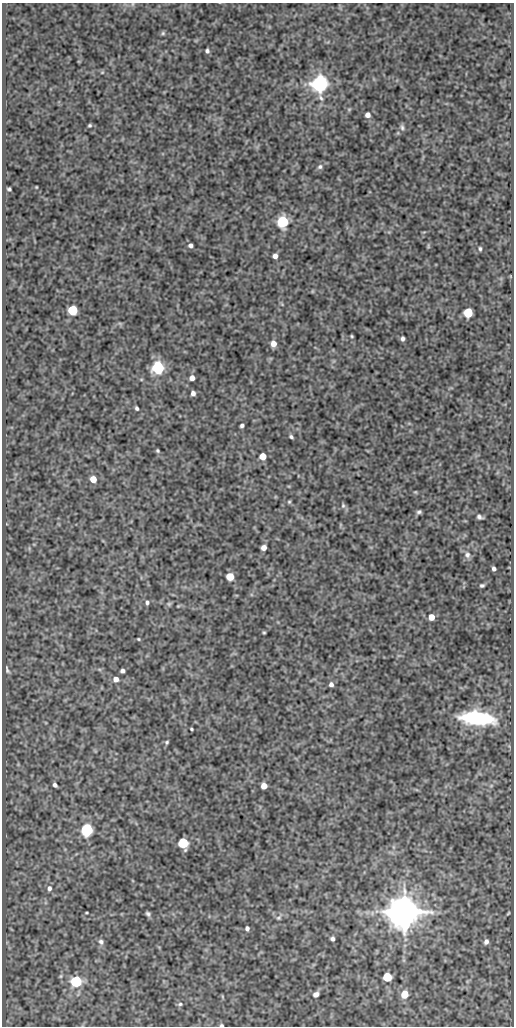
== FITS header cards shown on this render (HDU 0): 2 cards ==
NAXIS1  =                  512
NAXIS2  =                 1024

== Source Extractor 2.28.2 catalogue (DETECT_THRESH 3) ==
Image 512 x 1024 px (HDU 0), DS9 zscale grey, 1 PNG px = 1 image px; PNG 516 x 1028 px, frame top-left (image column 1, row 1024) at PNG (2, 3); no overlay
Background 88.9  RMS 0.53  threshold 1.59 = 3 sigma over >= 5 px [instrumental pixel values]
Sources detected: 74; all 74 listed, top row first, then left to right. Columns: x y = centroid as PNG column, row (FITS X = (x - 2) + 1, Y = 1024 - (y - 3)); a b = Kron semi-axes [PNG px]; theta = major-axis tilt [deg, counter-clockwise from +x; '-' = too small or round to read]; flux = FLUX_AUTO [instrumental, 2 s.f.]
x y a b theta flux
163 33 6 6 - 57
207 51 4 4 - 77
102 72 5 3 - 35
320 84 7 6 - 20000
349 109 6 4 19 41
368 115 5 5 - 170
90 125 4 4 - 51
402 127 9 5 -81 83
320 167 7 6 - 92
36 187 3 2 - 27
9 189 4 3 - 59
283 222 6 6 - 4600
190 245 4 4 - 110
428 246 6 4 -73 41
480 249 4 3 - 59
275 256 4 4 - 170
73 310 6 5 - 2200
468 313 6 5 - 1800
352 336 3 2 - 37
403 339 4 3 - 95
273 344 6 5 - 270
158 368 6 6 - 6000
192 378 5 4 - 200
193 393 4 4 - 130
137 408 4 3 - 70
242 426 4 3 - 79
291 437 4 4 - 66
157 451 3 3 - 45
263 456 5 5 - 590
93 479 5 5 - 470
415 492 4 4 - 34
289 502 5 5 - 47
343 506 7 5 -76 77
419 512 5 4 - 73
479 517 5 4 - 91
264 548 5 5 - 210
467 555 8 7 - 130
494 569 4 4 - 100
230 576 5 5 - 850
482 585 4 3 - 62
147 602 5 4 - 76
169 604 7 5 45 59
178 606 3 3 - 30
431 617 5 5 - 420
264 632 3 2 - 37
138 639 4 4 - 36
7 670 11 4 -70 84
122 671 4 4 - 110
116 679 6 5 - 200
331 684 5 5 - 120
477 718 24 9 -6 4300
191 729 3 2 - 40
167 742 5 4 - 53
55 785 5 4 - 100
264 786 5 5 - 380
87 830 6 6 - 7000
183 843 6 5 - 3400
49 888 6 5 - 110
404 912 9 9 - 110000
86 913 4 2 - 31
508 913 4 3 - 37
148 914 5 4 - 76
279 918 8 6 36 81
247 928 4 4 - 99
332 939 4 4 - 95
101 942 8 7 - 110
486 942 7 5 75 130
387 977 5 5 - 1900
76 981 6 6 - 5300
316 994 7 5 40 150
405 994 6 5 - 700
222 996 6 3 -72 34
180 1004 7 5 2 62
221 1025 5 3 - 56
At the frame edge (FLAGS 8, measured only in part): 1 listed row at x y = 221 1025

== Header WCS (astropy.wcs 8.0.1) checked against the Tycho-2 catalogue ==
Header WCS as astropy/WCSLIB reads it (CRVAL/CRPIX/CD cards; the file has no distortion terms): RA---SIN/DEC--SIN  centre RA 14:01:41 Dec +54:29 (210.42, +54.48 deg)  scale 1 arcsec/px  FOV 8.5' x 17.1'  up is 0 deg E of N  parity normal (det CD < 0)
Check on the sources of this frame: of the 60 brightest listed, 3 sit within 1.5 arcsec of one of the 6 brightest Tycho-2 stars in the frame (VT <= 12.26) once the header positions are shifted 0.35 arcsec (0.24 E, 0.25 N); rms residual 0.48 arcsec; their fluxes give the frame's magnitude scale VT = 21.72 - 2.5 log10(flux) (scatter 0.28 mag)
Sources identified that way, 3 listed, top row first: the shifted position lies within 1.5 arcsec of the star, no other Tycho-2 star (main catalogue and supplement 1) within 3.0 arcsec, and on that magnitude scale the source's flux lands within +1.5 / -3 mag of the star's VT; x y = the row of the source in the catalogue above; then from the Tycho-2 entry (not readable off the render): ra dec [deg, ICRS J2000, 3 dp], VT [Tycho-2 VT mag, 2 dp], TYC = Tycho-2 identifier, HIP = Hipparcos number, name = IAU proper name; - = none
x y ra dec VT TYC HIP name
320 84 210.392 +54.595 11.49 3852-341-1 - -
158 368 210.470 +54.516 11.99 3852-555-1 - -
404 912 210.352 +54.365 9.11 3852-468-1 68503 -